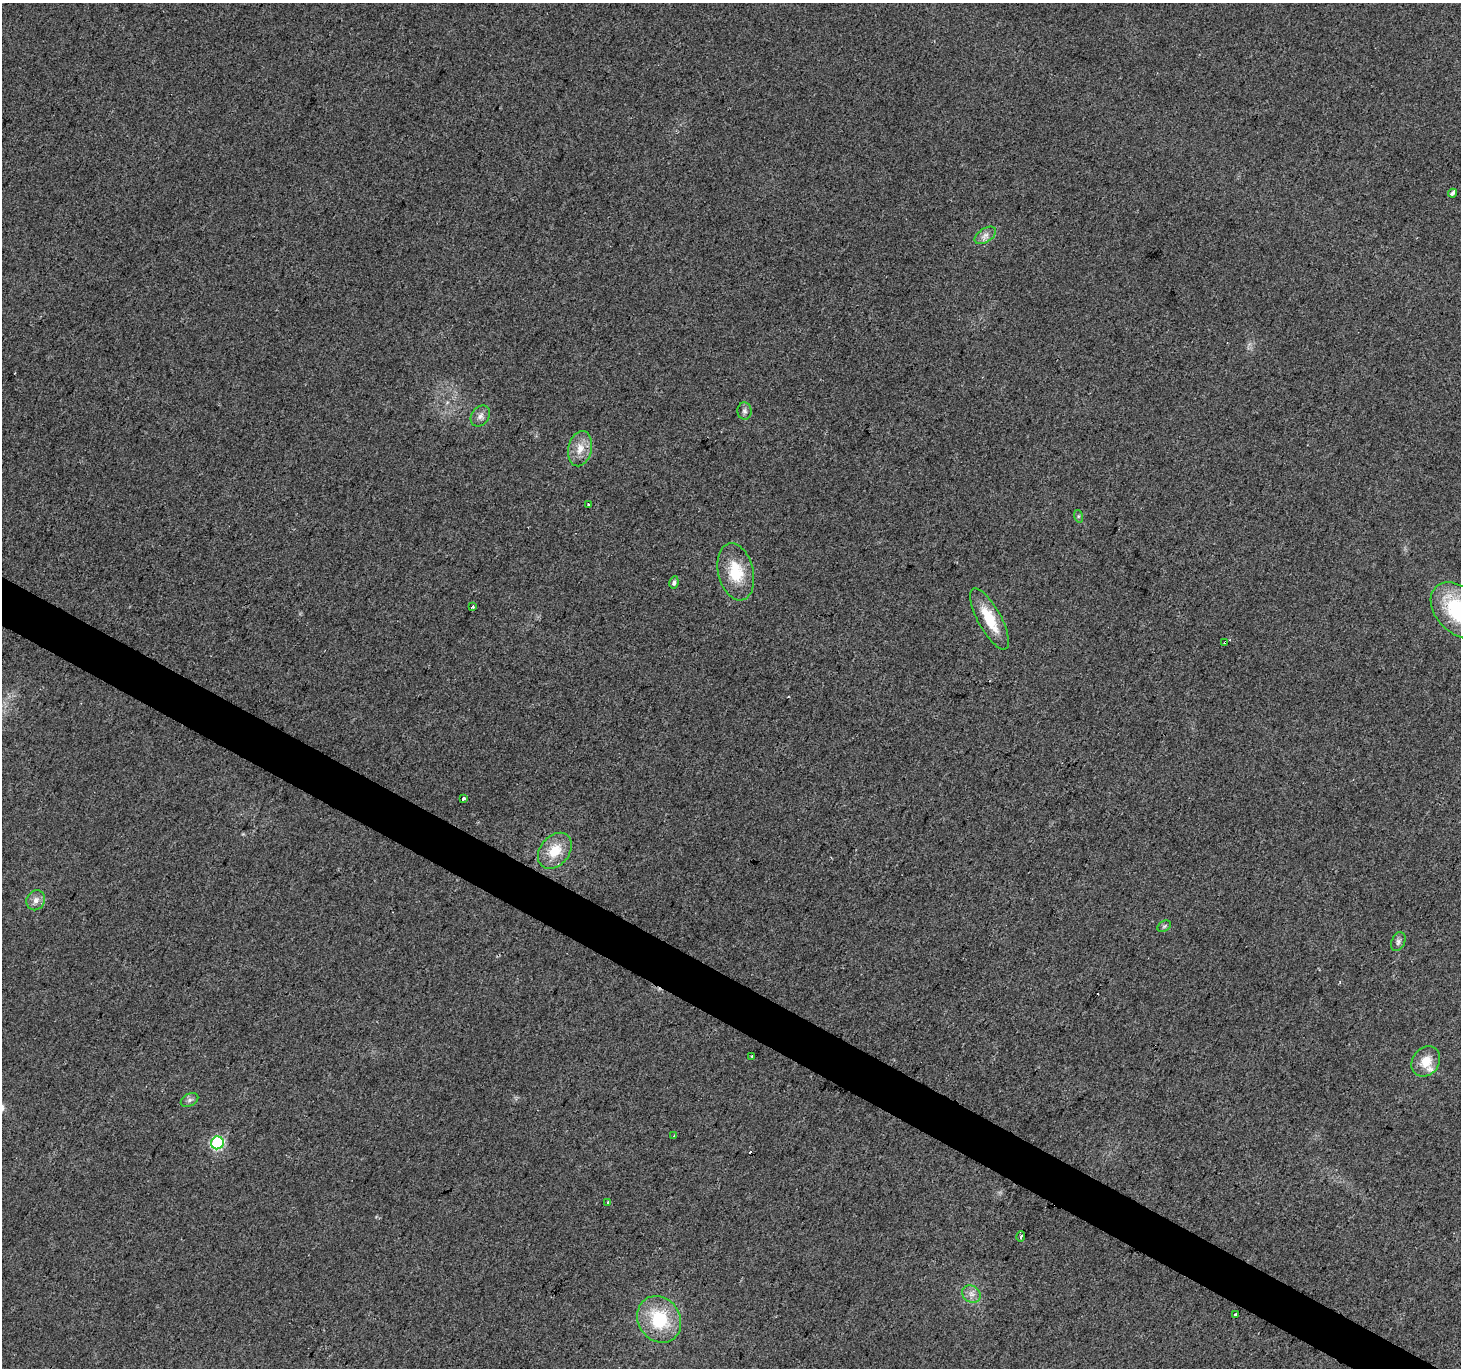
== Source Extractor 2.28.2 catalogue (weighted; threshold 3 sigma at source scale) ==
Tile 6 of 4 x 4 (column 2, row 2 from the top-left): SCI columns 1463-2921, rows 2994-4359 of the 5838 x 5918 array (HDU 1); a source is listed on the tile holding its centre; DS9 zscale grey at full resolution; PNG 1463 x 1370 px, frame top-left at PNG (2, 3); each listed source drawn as its Kron ellipse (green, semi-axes under 4 px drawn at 4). Shown black and unused: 3% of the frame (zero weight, under 2 of 3 exposures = <1% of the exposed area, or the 3 px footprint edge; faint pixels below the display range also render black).
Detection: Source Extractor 2.28.2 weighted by HDU 2 'WHT'; one run over the whole footprint, this tile lists its part. Background 0.023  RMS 0.0079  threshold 0.0354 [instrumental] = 3 sigma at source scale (4.5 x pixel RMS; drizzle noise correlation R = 1.50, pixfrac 1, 0.0396/0.0396 arcsec/px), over >= 5 px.
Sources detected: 31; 2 cosmic-ray / hot-pixel residue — neither listed nor drawn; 1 inside a brighter listed object's ellipse — not listed separately; the other 28 listed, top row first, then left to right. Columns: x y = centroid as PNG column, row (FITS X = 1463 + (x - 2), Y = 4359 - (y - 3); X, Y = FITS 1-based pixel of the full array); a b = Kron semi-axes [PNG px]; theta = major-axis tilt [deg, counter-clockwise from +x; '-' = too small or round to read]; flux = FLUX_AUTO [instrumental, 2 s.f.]
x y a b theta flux
1452 193 4 3 - 8.8
985 235 12 7 33 4.2
744 411 8 7 - 2.8
480 416 11 8 55 4.3
580 449 18 12 78 11
589 505 4 3 - 1.8
1078 516 6 4 -72 1.2
736 572 29 17 -76 29
674 582 6 4 80 2.1
473 607 3 3 - 2.8
1459 610 33 22 -45 62
989 619 34 11 -61 25
1225 642 3 3 - 2
463 799 3 3 - 3.5
555 851 20 14 51 20
36 900 10 9 - 5
1164 926 7 5 32 1.5
1398 942 10 6 67 2.8
752 1056 3 2 - 1.9
1426 1061 16 13 53 13
189 1100 9 6 27 2.5
674 1135 4 3 - 0.78
217 1143 6 6 - 96
607 1203 3 3 - 3.8
1021 1236 5 3 - 2.7
971 1294 10 8 -34 4.6
1235 1315 3 3 - 4
659 1319 24 21 -57 44
Overlapping masked pixels (flux is a lower limit): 1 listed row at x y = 1225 642
Isophote crosses this tile's border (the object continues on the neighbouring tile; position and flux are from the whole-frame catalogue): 1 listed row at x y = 1459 610